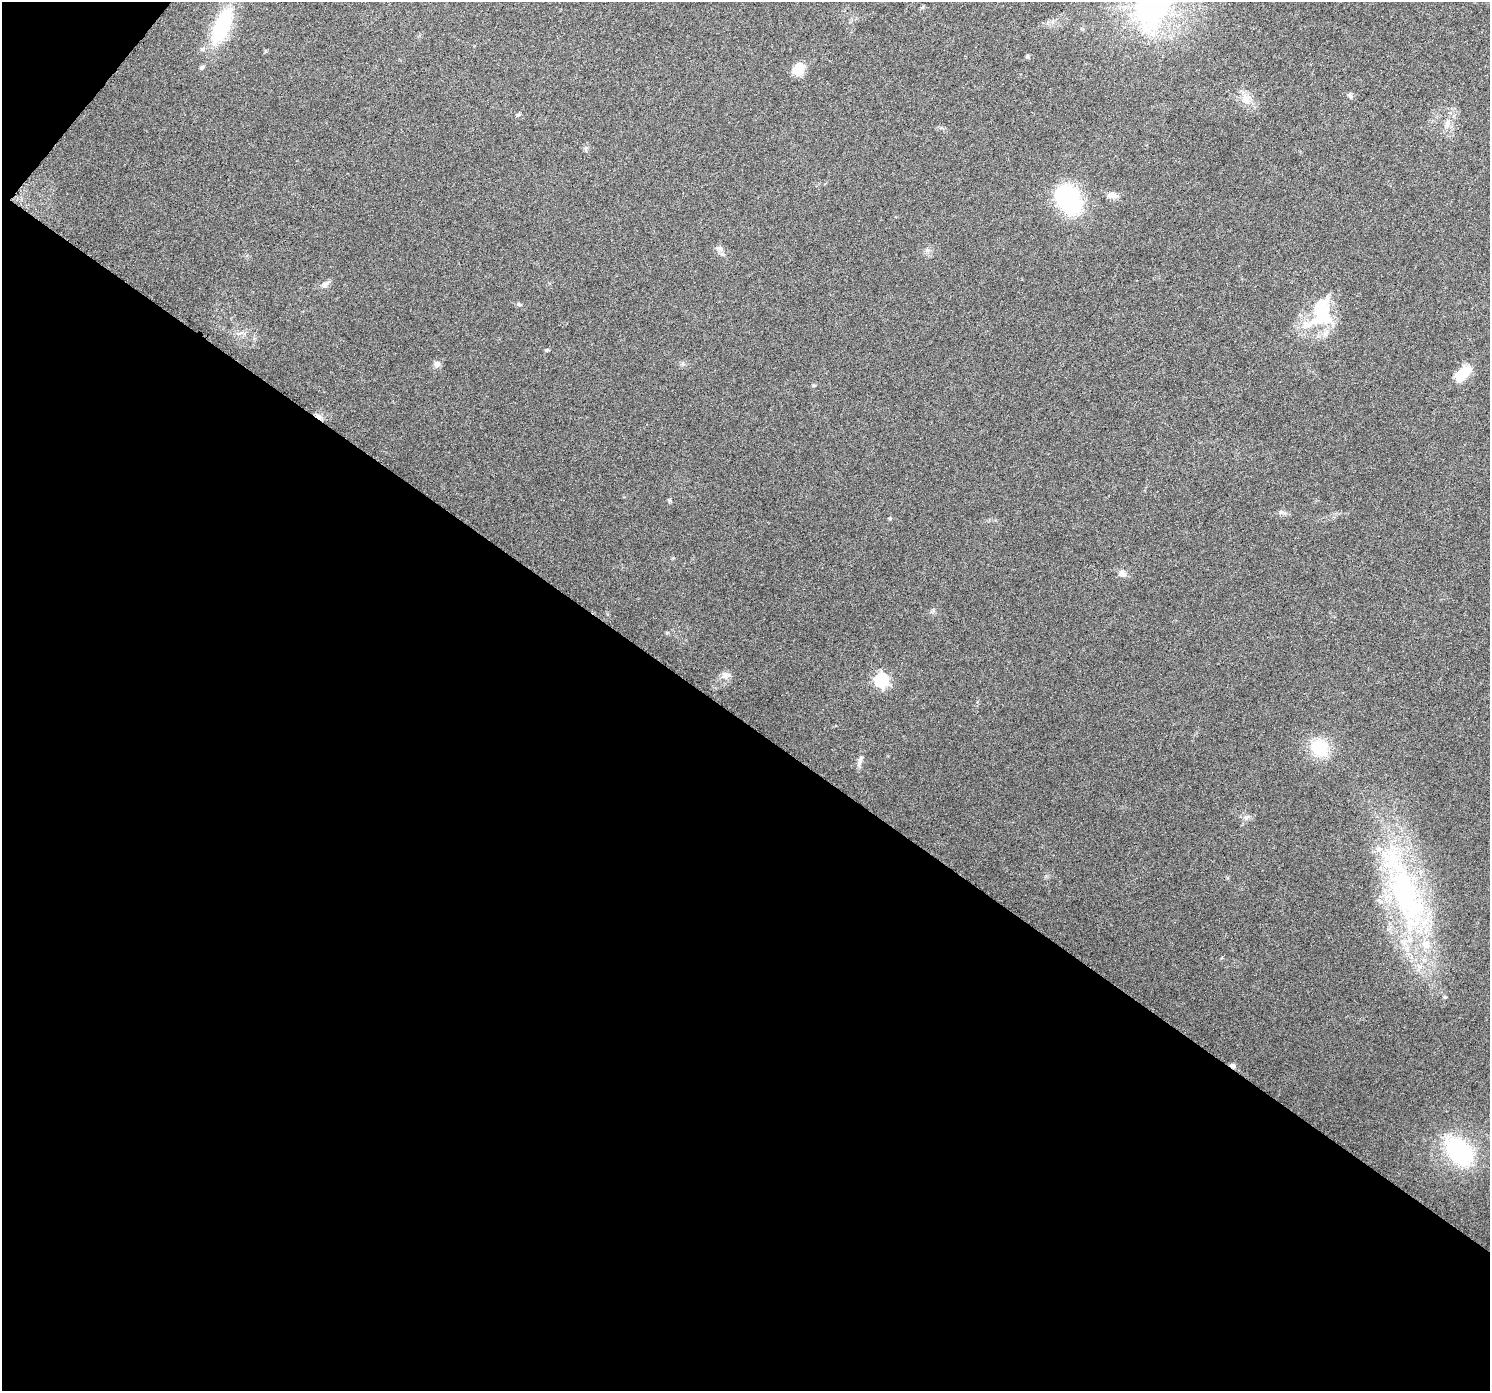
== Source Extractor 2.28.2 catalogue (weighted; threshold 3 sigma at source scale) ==
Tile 3 of 2 x 2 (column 1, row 2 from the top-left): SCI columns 6-1493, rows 105-1493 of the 2986 x 3005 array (HDU 1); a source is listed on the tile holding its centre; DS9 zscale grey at full resolution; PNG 1492 x 1393 px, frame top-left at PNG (2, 2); no overlay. Shown black and unused: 49% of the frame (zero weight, under 3 of 6 exposures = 1% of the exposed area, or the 3 px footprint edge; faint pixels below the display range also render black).
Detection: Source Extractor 2.28.2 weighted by HDU 2 'WHT'; one run over the whole footprint, this tile lists its part. Background 0.0304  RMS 0.0047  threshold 0.0194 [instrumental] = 3 sigma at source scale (4.09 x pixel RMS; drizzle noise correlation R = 1.36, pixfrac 0.8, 0.0396/0.0396 arcsec/px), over >= 5 px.
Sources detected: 35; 1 cosmic-ray / hot-pixel residue — not listed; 4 inside a brighter listed object's ellipse — not listed separately; the other 30 listed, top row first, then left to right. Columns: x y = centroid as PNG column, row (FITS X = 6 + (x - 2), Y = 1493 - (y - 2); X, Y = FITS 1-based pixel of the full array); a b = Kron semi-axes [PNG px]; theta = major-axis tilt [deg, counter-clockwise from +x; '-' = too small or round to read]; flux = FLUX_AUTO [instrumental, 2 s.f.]
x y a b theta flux
1153 4 17 12 80 290
222 26 36 14 65 38
1027 56 4 4 - 0.93
202 67 6 5 - 0.81
798 69 13 10 39 8.2
1350 96 9 5 -56 1
1245 99 16 11 -63 5.1
518 114 5 5 - 0.72
1447 124 12 8 73 2.9
1112 195 14 7 -5 3.4
1069 201 28 18 -53 59
719 248 10 7 -11 1.8
927 250 7 4 -17 0.86
325 285 12 6 24 1.7
1322 313 40 24 84 26
547 350 6 5 - 0.53
437 364 9 8 - 1.7
1463 373 20 11 42 10
670 500 6 4 -89 0.57
890 518 5 4 - 0.52
1122 573 8 8 - 2.9
726 675 13 8 3 2.3
881 680 6 6 - 79
1320 747 21 18 -49 16
860 761 17 5 72 2
1246 817 6 6 - 1.3
1406 893 95 37 -71 110
1445 997 5 4 - 0.6
1233 1066 7 5 -6 1.4
1459 1151 29 19 -45 49
Overlapping masked pixels (flux is a lower limit): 1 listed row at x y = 1233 1066
Isophote crosses this tile's border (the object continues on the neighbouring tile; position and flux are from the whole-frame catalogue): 1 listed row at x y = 1153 4
Unlisted compact peaks at least as high as the median listed source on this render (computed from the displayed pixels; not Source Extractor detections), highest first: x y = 518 304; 1281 512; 667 633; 933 611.